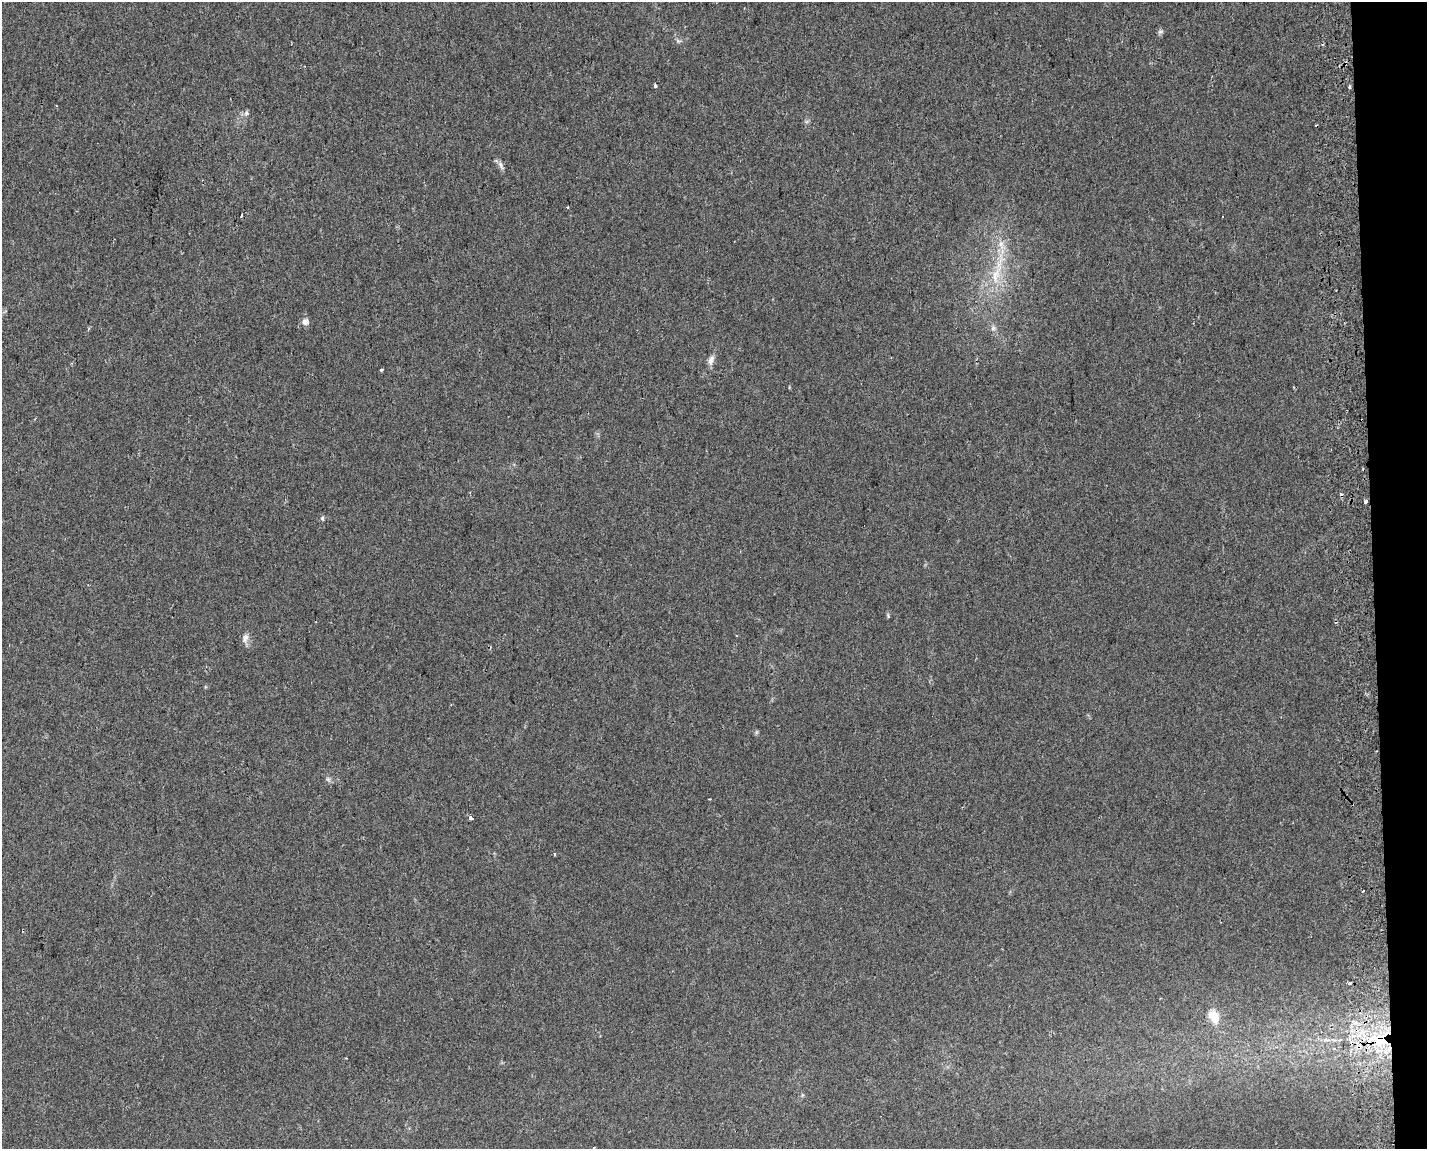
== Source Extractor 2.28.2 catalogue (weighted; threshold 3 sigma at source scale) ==
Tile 9 of 3 x 4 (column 3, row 3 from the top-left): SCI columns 2904-4328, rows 1192-2338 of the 4425 x 4678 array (HDU 1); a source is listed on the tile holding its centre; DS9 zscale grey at full resolution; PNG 1429 x 1151 px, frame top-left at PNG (2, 2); no overlay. Shown black and unused: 4% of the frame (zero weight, under 2 of 3 exposures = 4% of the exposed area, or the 3 px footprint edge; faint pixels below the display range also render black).
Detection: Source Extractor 2.28.2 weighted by HDU 2 'WHT'; one run over the whole footprint, this tile lists its part. Background 0.0226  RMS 0.0048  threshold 0.0215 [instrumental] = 3 sigma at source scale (4.5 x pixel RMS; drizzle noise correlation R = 1.50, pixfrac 1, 0.0396/0.0396 arcsec/px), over >= 5 px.
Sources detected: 35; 6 cosmic-ray / hot-pixel residue — not listed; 1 inside a brighter listed object's ellipse — not listed separately; the other 28 listed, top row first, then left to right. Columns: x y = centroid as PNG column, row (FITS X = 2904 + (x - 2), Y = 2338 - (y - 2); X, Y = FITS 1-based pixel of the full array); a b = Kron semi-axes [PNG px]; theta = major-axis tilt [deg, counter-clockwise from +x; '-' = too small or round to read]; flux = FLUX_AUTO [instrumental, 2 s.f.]
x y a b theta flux
1160 31 8 6 16 1.1
679 41 7 5 -1 0.98
655 86 3 3 - 2.8
1350 87 5 3 - 0.59
246 113 7 7 - 1.4
501 166 13 6 -67 1.8
567 207 4 2 - 0.47
241 216 4 3 - 4.3
1001 244 10 6 63 2.4
996 275 34 11 70 14
305 322 8 8 - 2.2
993 328 7 6 - 1.3
711 360 12 7 67 2.6
382 370 4 3 - 0.73
1366 501 3 3 - 3.8
322 518 6 5 - 0.83
888 616 7 4 -67 0.64
736 635 3 2 - 0.45
245 638 13 8 69 2.5
756 732 7 4 89 0.66
328 779 8 4 -45 1.1
471 818 4 3 - 5.3
555 854 4 2 - 0.43
1363 891 3 2 - 0.84
1349 983 3 3 - 2.6
1214 1017 20 12 -63 8.3
1375 1038 31 17 4 32
1326 1040 10 4 -12 1.7
Overlapping masked pixels (flux is a lower limit): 2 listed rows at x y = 1366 501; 1375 1038